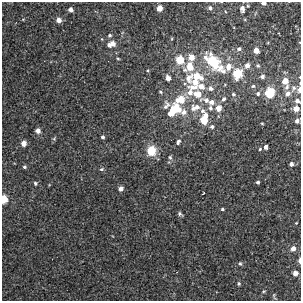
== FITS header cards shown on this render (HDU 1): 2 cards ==
NAXIS1  =                  299
NAXIS2  =                  299

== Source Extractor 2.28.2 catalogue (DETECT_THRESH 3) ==
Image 299 x 299 px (HDU 1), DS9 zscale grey, 1 PNG px = 1 image px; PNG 303 x 303 px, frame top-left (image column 1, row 299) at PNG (2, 2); no overlay
Background -4.49e-04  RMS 0.0031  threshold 0.00916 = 3 sigma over >= 5 px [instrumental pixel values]
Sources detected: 89; all 89 listed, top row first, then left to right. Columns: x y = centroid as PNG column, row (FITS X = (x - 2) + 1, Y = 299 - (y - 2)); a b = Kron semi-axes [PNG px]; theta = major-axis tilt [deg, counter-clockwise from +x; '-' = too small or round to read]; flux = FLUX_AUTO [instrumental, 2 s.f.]
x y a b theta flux
264 3 4 3 - 0.93
248 6 5 4 - 0.24
159 8 5 4 - 2.4
210 8 6 6 - 0.6
242 9 7 5 -79 0.91
71 10 4 4 - 0.96
23 19 5 3 - 0.18
59 20 5 4 - 1.5
245 20 5 3 - 0.19
110 35 5 4 - 0.33
102 39 5 3 - 0.16
113 43 6 5 - 1.1
109 45 5 4 - 0.7
239 49 6 6 - 0.65
256 50 4 4 - 2.4
191 57 6 6 - 2.4
118 58 4 3 - 0.21
180 60 6 5 - 5.8
213 61 13 6 -46 20
247 65 6 5 - 1.2
258 66 6 5 - 0.36
189 67 8 7 - 4.1
228 67 10 9 - 1.9
148 71 4 3 - 0.21
238 73 6 5 - 12
197 76 11 6 -24 3.7
262 76 5 5 - 0.76
168 78 5 4 - 1.3
189 78 15 10 72 2.1
285 81 6 6 - 2.5
195 82 12 8 53 2.8
201 86 8 6 -1 1.7
253 86 5 5 - 0.38
287 87 8 6 66 0.68
210 88 7 6 - 0.9
293 88 10 7 69 0.98
299 90 6 4 85 1.2
160 92 5 4 - 0.3
190 93 17 9 89 2.4
258 93 5 5 - 0.5
270 93 7 6 - 9.6
288 93 8 7 - 1.1
198 94 13 8 -54 2.9
233 94 6 5 - 0.46
180 99 12 7 27 4.9
224 99 7 6 - 0.59
206 100 8 6 -37 0.86
297 101 7 6 - 0.78
211 102 6 6 - 1.2
166 105 12 8 70 1.1
197 107 11 8 -14 1.6
193 108 8 6 -65 0.75
210 108 7 6 - 0.64
218 108 5 5 - 2.2
175 109 11 7 7 5.1
296 109 5 5 - 2.1
202 111 8 6 -30 0.79
184 112 8 8 - 1.5
171 114 7 5 -7 1.5
204 119 7 5 71 6.1
297 121 6 5 - 0.66
262 123 3 3 - 0.19
212 127 5 4 - 0.55
38 130 4 4 - 1.2
103 137 4 4 - 0.42
178 142 8 5 62 0.58
24 143 5 4 - 1.4
265 147 4 3 - 0.77
260 149 3 3 - 0.24
151 151 11 10 - 3.8
170 157 7 5 -72 0.41
291 164 5 5 - 0.63
24 167 4 4 - 0.37
102 169 6 4 17 0.35
258 182 3 3 - 0.36
35 183 5 4 - 0.37
121 189 4 4 - 1.1
204 193 3 2 - 0.17
4 199 5 4 - 6.3
222 209 3 3 - 0.3
180 214 6 4 -41 0.44
296 223 3 2 - 0.16
293 248 6 5 - 1.3
299 260 7 3 89 0.6
240 263 6 5 - 0.4
295 273 4 4 - 1.3
239 283 4 4 - 0.31
263 291 5 4 - 0.25
274 296 10 4 -76 0.32
At the frame edge (FLAGS 8, measured only in part): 5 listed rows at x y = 264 3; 299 90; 297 101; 4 199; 299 260